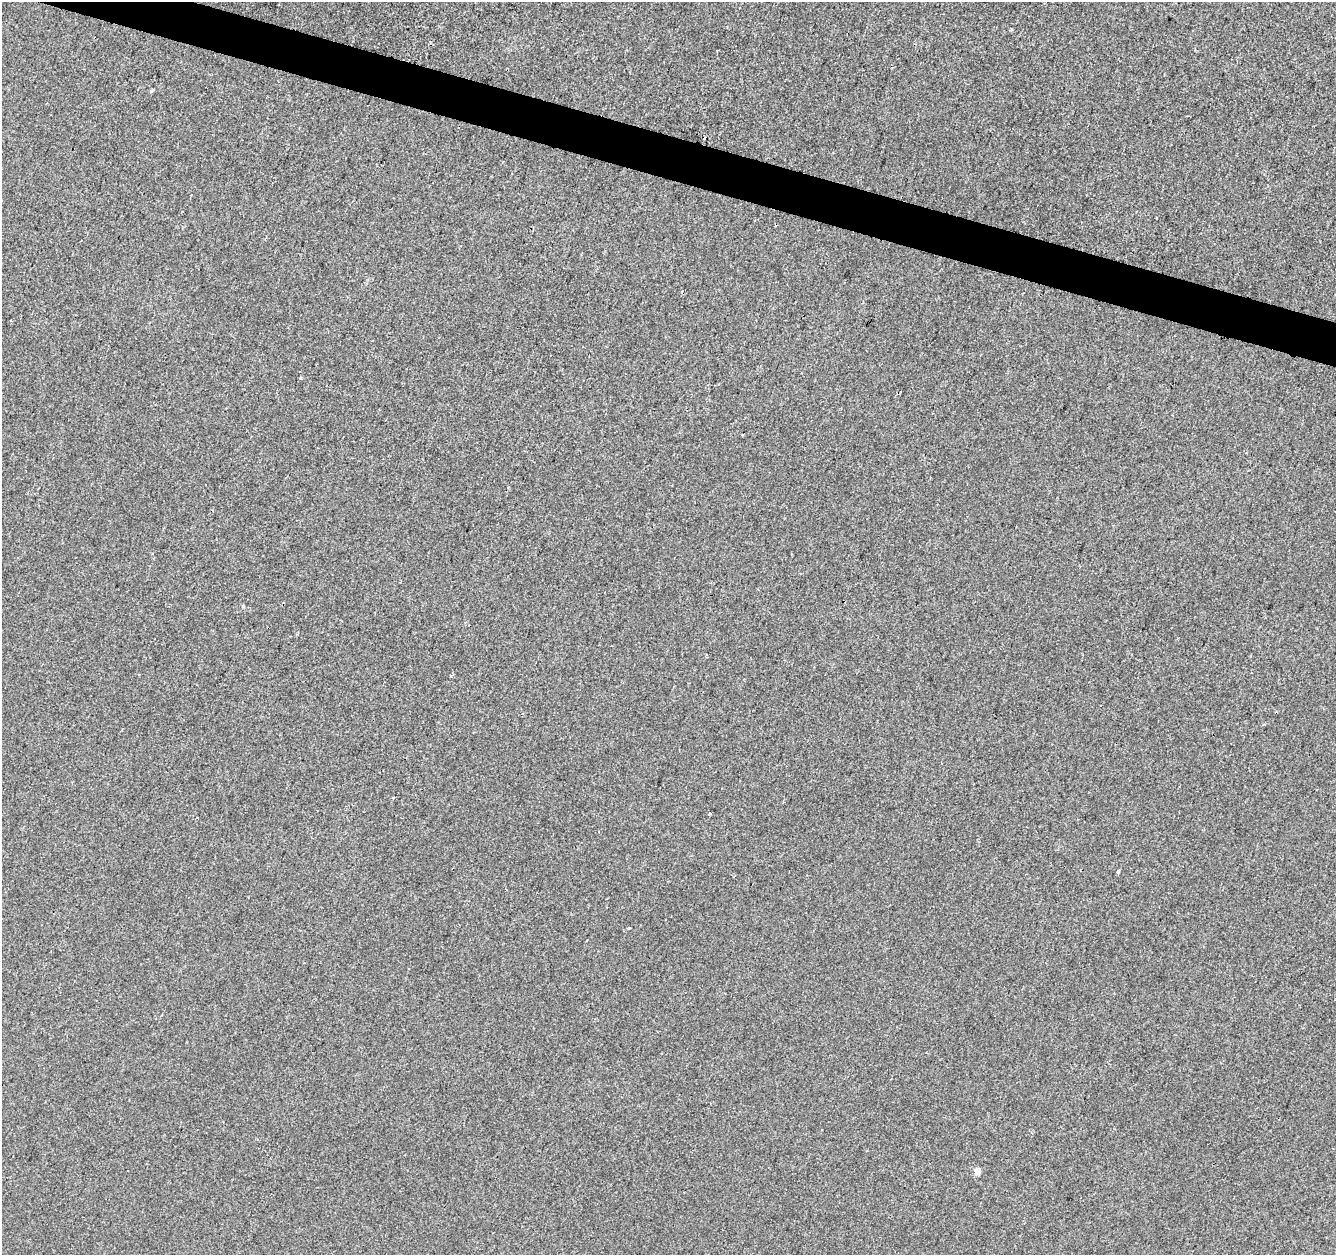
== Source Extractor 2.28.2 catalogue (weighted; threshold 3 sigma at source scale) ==
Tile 11 of 4 x 4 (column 3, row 3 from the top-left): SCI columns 2671-4004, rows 1470-2722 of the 5346 x 5506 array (HDU 1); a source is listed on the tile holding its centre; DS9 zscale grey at full resolution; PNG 1338 x 1257 px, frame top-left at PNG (2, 2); no overlay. Shown black and unused: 3% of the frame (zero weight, under 2 of 3 exposures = <1% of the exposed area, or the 3 px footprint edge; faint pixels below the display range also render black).
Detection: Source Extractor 2.28.2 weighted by HDU 2 'WHT'; one run over the whole footprint, this tile lists its part. Background 1.34e-04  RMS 0.0042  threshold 0.0189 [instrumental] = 3 sigma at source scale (4.5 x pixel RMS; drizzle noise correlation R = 1.50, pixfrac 1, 0.0396/0.0396 arcsec/px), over >= 5 px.
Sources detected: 8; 1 cosmic-ray / hot-pixel residue — not listed; the other 7 listed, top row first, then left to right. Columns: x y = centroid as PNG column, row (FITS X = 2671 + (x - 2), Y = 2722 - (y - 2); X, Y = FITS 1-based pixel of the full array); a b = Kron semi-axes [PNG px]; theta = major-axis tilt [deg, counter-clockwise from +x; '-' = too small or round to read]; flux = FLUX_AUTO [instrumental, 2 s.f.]
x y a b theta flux
152 91 3 3 - 3
742 434 3 2 - 0.6
451 676 4 3 - 0.63
709 814 3 3 - 2.3
1118 872 4 3 - 1.3
628 928 3 3 - 0.78
977 1171 4 4 - 5.1